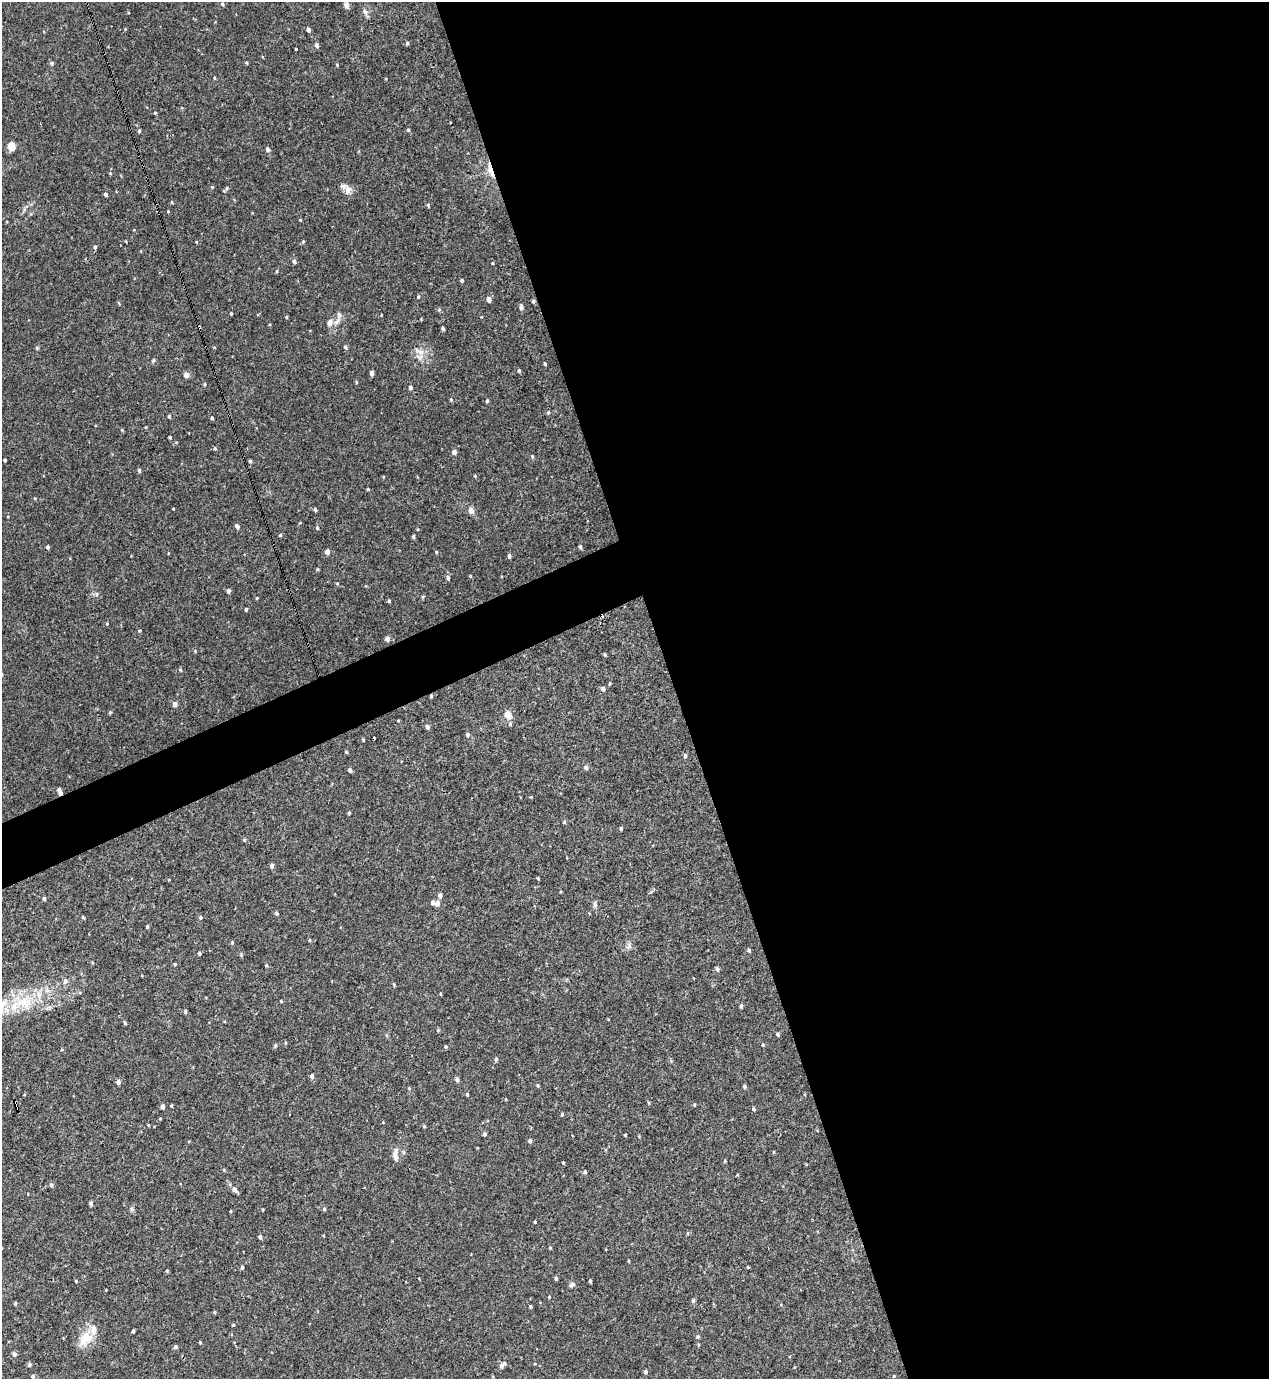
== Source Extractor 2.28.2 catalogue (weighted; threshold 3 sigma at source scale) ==
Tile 8 of 4 x 4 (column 4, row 2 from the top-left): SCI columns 3955-5221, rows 2814-4190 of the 5522 x 5568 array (HDU 1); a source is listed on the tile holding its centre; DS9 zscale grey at full resolution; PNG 1271 x 1381 px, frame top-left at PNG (2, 2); no overlay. Shown black and unused: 49% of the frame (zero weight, under 3 of 4 exposures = <1% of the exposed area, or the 3 px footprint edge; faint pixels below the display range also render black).
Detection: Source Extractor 2.28.2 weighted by HDU 2 'WHT'; one run over the whole footprint, this tile lists its part. Background 0.02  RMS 0.0041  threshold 0.0185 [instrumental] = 3 sigma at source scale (4.5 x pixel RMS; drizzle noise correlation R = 1.50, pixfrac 1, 0.05/0.05 arcsec/px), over >= 5 px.
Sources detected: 216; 3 cosmic-ray / hot-pixel residue — not listed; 7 inside a brighter listed object's ellipse — not listed separately; the other 206 listed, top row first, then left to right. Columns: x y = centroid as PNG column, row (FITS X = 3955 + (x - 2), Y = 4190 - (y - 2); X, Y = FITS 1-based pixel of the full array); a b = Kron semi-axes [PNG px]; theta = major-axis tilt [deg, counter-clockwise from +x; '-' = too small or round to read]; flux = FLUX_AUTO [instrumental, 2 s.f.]
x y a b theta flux
222 4 5 4 - 0.59
346 5 5 4 - 3
365 12 8 6 -58 1.3
308 30 4 3 - 1.4
407 43 5 5 - 0.58
316 45 5 5 - 1.3
296 49 3 3 - 0.81
52 63 5 5 - 0.82
247 63 4 4 - 0.43
337 65 5 3 - 0.35
214 78 4 3 - 0.33
155 113 4 3 - 0.41
450 123 3 2 - 0.55
139 131 4 4 - 0.57
11 146 5 4 - 11
267 149 5 4 - 1.1
490 170 24 6 -72 3.9
212 187 4 4 - 0.39
227 188 4 4 - 0.55
348 189 12 9 -74 2.5
105 194 4 4 - 0.89
172 202 5 3 - 0.34
428 205 5 4 - 0.5
168 211 3 3 - 0.34
300 220 3 3 - 0.28
303 242 4 4 - 0.44
95 247 5 4 - 0.66
294 261 5 4 - 0.97
493 263 3 3 - 0.41
276 271 5 3 - 0.38
462 280 4 3 - 0.71
418 297 5 3 - 0.45
489 299 5 4 - 2.5
533 301 4 4 - 0.67
521 307 6 5 - 1.1
439 310 5 5 - 0.56
231 313 3 3 - 0.41
286 317 5 3 - 0.34
337 321 13 6 45 2.3
443 328 3 3 - 0.86
345 347 5 4 - 0.68
37 348 5 4 - 0.51
419 351 18 5 -29 2.4
545 364 4 3 - 0.55
519 370 4 3 - 0.7
372 373 5 3 - 1.3
186 375 7 6 - 1.5
356 382 4 4 - 0.38
205 384 4 4 - 0.47
410 387 5 4 - 1.1
451 399 5 4 - 0.43
487 401 5 4 - 0.53
548 412 5 4 - 0.52
169 416 4 3 - 0.54
212 418 3 3 - 0.56
122 430 4 3 - 0.38
170 437 3 3 - 0.48
215 448 5 4 - 0.55
454 452 4 4 - 2.2
532 456 4 4 - 0.47
5 460 3 3 - 0.47
250 461 4 4 - 0.66
139 470 5 4 - 0.65
475 476 4 3 - 0.35
368 489 4 3 - 0.34
173 509 3 3 - 1.1
315 509 5 3 - 0.55
471 510 7 6 - 2.2
237 526 5 4 - 1.4
317 528 5 4 - 0.81
280 535 4 3 - 0.52
413 537 4 4 - 0.67
48 547 4 3 - 0.87
580 547 5 5 - 0.47
327 552 5 4 - 2.1
436 552 4 4 - 0.4
509 556 4 4 - 1.2
317 569 4 4 - 0.42
470 576 4 3 - 0.4
448 578 5 4 - 1.1
337 583 5 3 - 0.35
228 591 4 4 - 1.1
96 594 6 4 90 0.6
423 597 5 4 - 0.5
257 598 3 3 - 0.44
389 601 4 4 - 0.5
246 609 4 3 - 0.66
107 623 4 4 - 0.38
139 631 4 3 - 0.36
387 639 5 4 - 2.1
195 651 4 4 - 0.44
605 654 4 3 - 0.45
180 670 5 4 - 0.5
610 684 4 3 - 0.47
603 689 5 4 - 1.4
175 704 6 5 - 1.4
110 712 5 4 - 0.44
508 715 9 8 - 3.6
398 720 4 3 - 0.3
427 727 4 4 - 1.4
467 735 6 5 - 0.98
363 740 4 3 - 0.45
346 752 4 3 - 0.44
685 756 5 4 - 0.84
586 767 6 5 - 0.9
350 770 4 4 - 1.1
60 792 7 4 -68 2.2
349 813 4 3 - 0.47
564 822 5 4 - 0.52
621 828 4 3 - 0.57
244 840 5 4 - 0.61
272 866 5 4 - 1.2
538 878 3 3 - 0.39
440 895 5 4 - 1.8
44 899 5 4 - 0.64
432 902 5 4 - 1.3
437 903 6 4 84 1.8
595 904 9 5 -86 0.98
276 913 5 5 - 0.61
83 917 4 4 - 0.46
200 917 5 5 - 0.58
147 927 4 3 - 0.58
309 940 4 4 - 0.44
232 943 4 4 - 0.5
629 946 10 6 57 1.4
749 950 4 4 - 0.72
199 953 4 4 - 0.72
241 955 5 4 - 0.64
175 964 4 4 - 0.44
266 965 5 4 - 0.47
717 969 5 4 - 1.1
65 981 7 6 - 1.3
394 985 5 4 - 0.4
47 990 8 5 -61 1.3
441 994 4 3 - 0.35
281 1001 3 3 - 0.4
23 1002 30 19 -21 15
741 1006 5 4 - 0.64
185 1012 4 4 - 0.89
125 1023 5 4 - 0.47
778 1034 4 4 - 0.75
285 1043 5 3 - 0.38
763 1045 4 3 - 0.42
275 1046 5 4 - 0.61
446 1046 4 4 - 0.55
496 1060 5 4 - 0.67
312 1076 5 5 - 1
457 1079 6 5 - 0.79
118 1082 5 4 - 1.3
538 1085 4 4 - 0.54
745 1086 5 4 - 0.55
409 1088 4 4 - 0.39
467 1094 4 3 - 0.49
694 1105 4 3 - 0.37
16 1106 9 3 -72 21
163 1106 5 3 - 1.5
754 1109 4 4 - 0.78
562 1114 4 3 - 0.47
148 1125 3 3 - 0.35
424 1126 4 4 - 0.43
484 1134 4 4 - 1.1
625 1135 3 3 - 0.44
530 1141 5 4 - 0.94
403 1152 6 4 -72 0.53
774 1152 4 3 - 0.28
395 1155 16 7 -89 2.2
725 1161 4 3 - 0.4
563 1163 4 3 - 0.38
224 1170 5 3 - 0.35
585 1172 5 4 - 0.67
51 1185 5 5 - 0.79
235 1190 8 6 -58 1.4
91 1203 4 3 - 1.1
132 1209 7 4 89 0.7
263 1209 3 2 - 0.35
324 1209 5 4 - 0.6
231 1211 4 2 - 0.34
535 1222 3 3 - 0.37
688 1233 5 3 - 0.43
260 1237 4 4 - 0.99
550 1248 4 3 - 0.47
629 1261 4 2 - 0.37
242 1267 5 4 - 0.53
748 1267 3 3 - 0.37
167 1271 4 4 - 0.42
556 1278 4 3 - 0.83
76 1281 3 3 - 0.38
590 1281 4 3 - 0.74
572 1285 8 6 25 0.99
549 1297 3 3 - 0.33
693 1300 5 5 - 0.86
15 1303 4 3 - 0.49
530 1306 3 3 - 0.47
214 1312 4 4 - 0.43
233 1325 4 3 - 0.41
133 1331 4 3 - 0.59
697 1337 5 5 - 0.68
85 1339 22 15 52 7.4
200 1342 3 3 - 0.45
175 1347 4 4 - 0.9
14 1354 6 5 - 1.1
29 1365 5 4 - 0.88
501 1366 6 5 - 1.1
645 1372 4 4 - 1
33 1376 4 4 - 0.71
894 1376 4 3 - 0.35
Overlapping masked pixels (flux is a lower limit): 4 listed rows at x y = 490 170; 533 301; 60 792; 16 1106
Unlisted compact peaks at least as high as the median listed source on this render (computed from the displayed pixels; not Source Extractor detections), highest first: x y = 408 130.